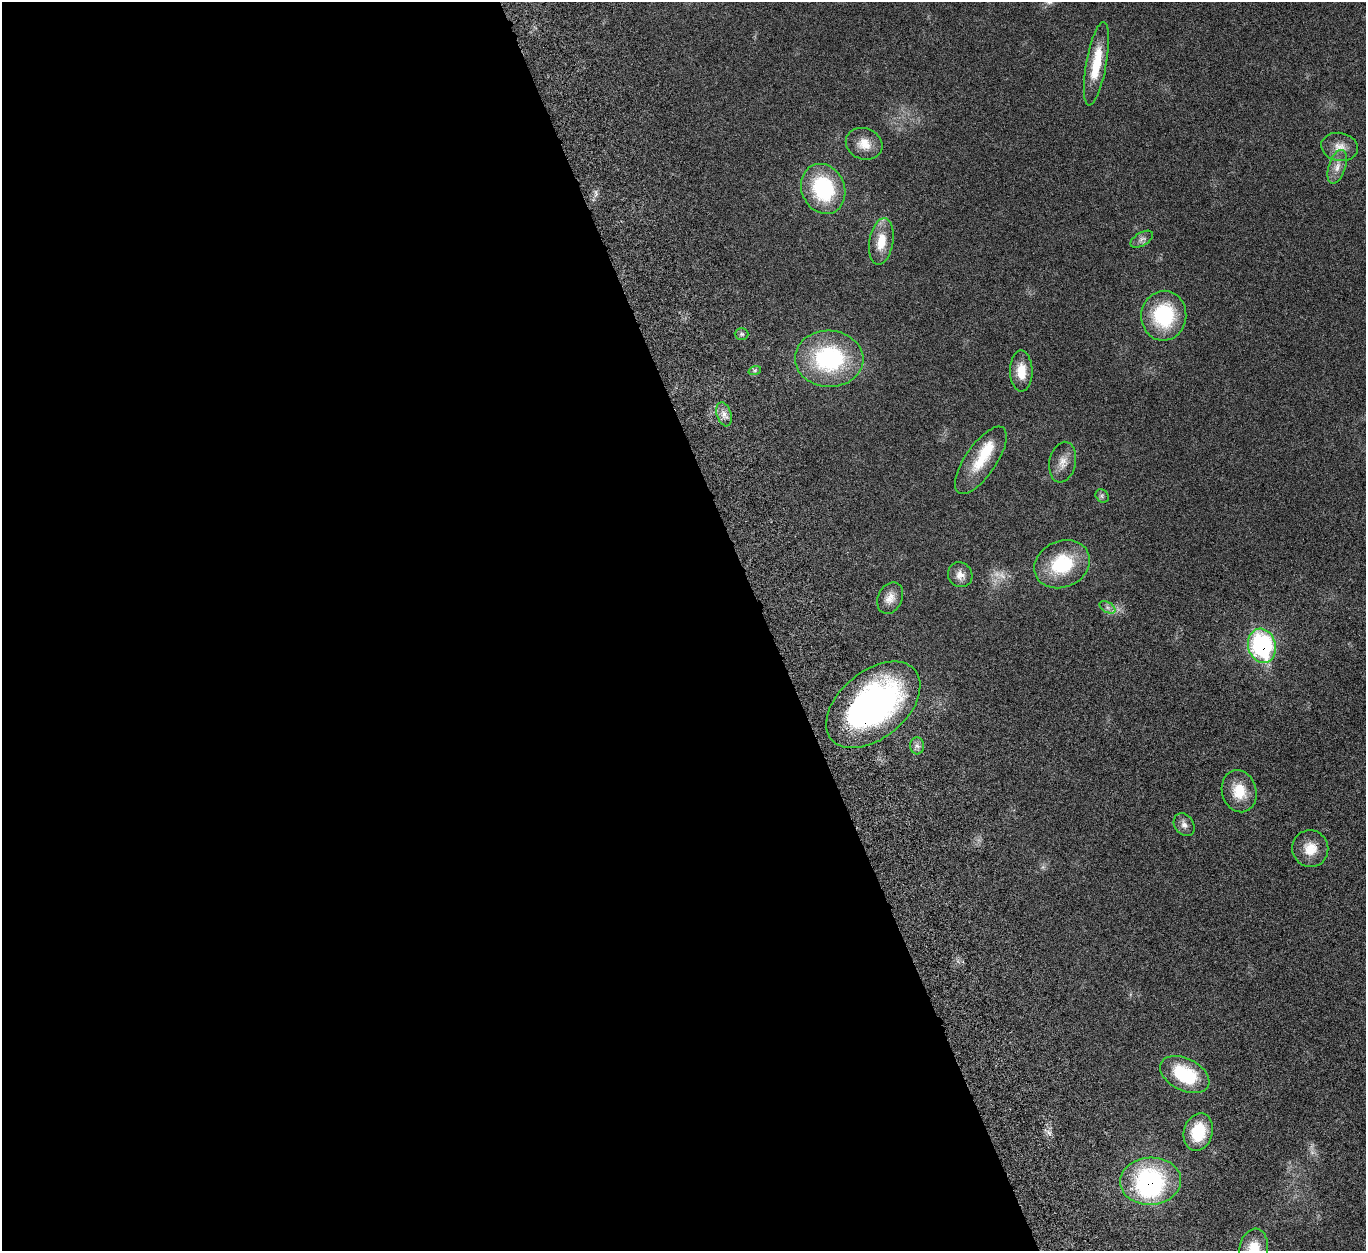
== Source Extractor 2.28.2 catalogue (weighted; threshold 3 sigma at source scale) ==
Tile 9 of 4 x 4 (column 1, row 3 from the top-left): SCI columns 111-1474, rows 1580-2828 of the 5676 x 5537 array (HDU 1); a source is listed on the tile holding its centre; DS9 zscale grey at full resolution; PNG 1368 x 1253 px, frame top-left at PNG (2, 2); each listed source drawn as its Kron ellipse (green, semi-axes under 4 px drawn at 4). Shown black and unused: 56% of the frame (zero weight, under 5 of 10 exposures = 6% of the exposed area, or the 3 px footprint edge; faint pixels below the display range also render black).
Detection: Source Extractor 2.28.2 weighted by HDU 2 'WHT'; one run over the whole footprint, this tile lists its part. Background 0.0277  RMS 0.0018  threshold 0.00725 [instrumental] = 3 sigma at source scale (4.09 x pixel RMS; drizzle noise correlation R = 1.36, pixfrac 0.8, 0.05/0.05 arcsec/px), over >= 5 px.
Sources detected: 34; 2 too faint to see at this stretch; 1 inside a brighter object's white glare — neither listed nor drawn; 1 inside a brighter listed object's ellipse — not listed separately; the other 30 listed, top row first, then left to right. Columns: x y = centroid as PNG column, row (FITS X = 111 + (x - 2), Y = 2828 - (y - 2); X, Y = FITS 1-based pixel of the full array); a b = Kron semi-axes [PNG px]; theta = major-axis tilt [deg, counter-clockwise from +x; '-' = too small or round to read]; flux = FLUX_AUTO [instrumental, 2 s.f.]
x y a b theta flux
1096 64 42 10 80 5.4
864 144 19 15 -22 2.4
1340 147 18 14 -11 1.9
1337 167 17 8 72 1.4
823 189 26 21 -66 14
1142 239 12 6 30 0.66
881 242 23 12 81 3.3
1164 316 25 22 83 11
742 334 7 5 -1 0.36
829 359 34 28 -3 19
755 370 6 4 18 0.31
1021 371 20 11 -89 3.1
724 414 12 7 -72 1
981 460 39 15 56 5
1063 462 20 13 79 1.8
1102 496 7 6 - 0.36
1062 564 28 23 25 9.3
960 575 13 12 - 1.4
890 598 16 12 65 1.6
1107 607 9 5 -31 0.56
1262 646 17 13 -74 24
873 705 54 33 40 53
917 746 8 7 - 0.65
1239 791 21 17 -74 3.9
1184 825 12 9 -55 0.89
1310 849 18 18 - 3
1185 1074 26 16 -27 9.5
1198 1132 19 14 75 5.1
1151 1181 30 23 3 23
1254 1249 21 14 81 3.6
Overlapping masked pixels (flux is a lower limit): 3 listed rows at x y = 1262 646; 873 705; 1151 1181
Isophote crosses this tile's border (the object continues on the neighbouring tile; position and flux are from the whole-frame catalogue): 1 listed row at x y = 1254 1249